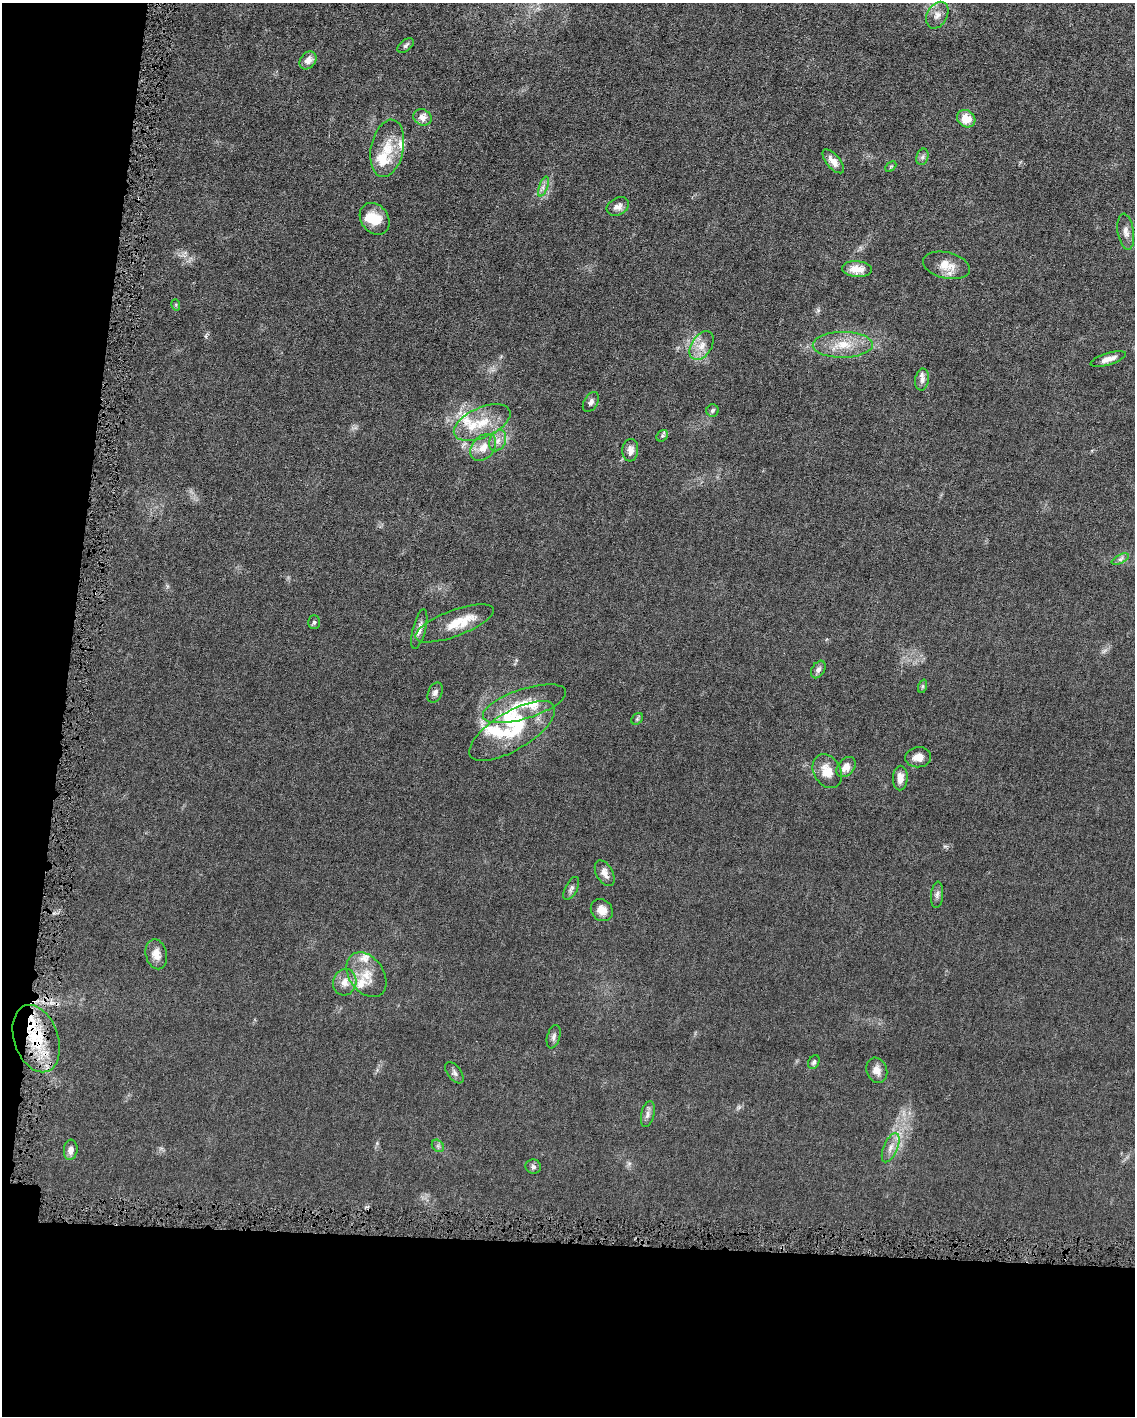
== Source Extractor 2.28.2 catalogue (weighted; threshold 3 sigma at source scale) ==
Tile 9 of 4 x 3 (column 1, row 3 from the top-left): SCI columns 2-1134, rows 107-1520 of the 4532 x 4563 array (HDU 1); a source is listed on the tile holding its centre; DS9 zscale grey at full resolution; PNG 1137 x 1418 px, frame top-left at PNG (2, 3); each listed source drawn as its Kron ellipse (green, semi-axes under 4 px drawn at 4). Shown black and unused: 18% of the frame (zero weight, under 4 of 8 exposures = <1% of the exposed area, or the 3 px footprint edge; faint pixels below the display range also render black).
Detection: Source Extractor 2.28.2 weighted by HDU 2 'WHT'; one run over the whole footprint, this tile lists its part. Background 0.0155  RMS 0.0022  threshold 0.00912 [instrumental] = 3 sigma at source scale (4.09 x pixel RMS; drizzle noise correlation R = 1.36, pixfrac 0.8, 0.05/0.05 arcsec/px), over >= 5 px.
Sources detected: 72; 1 too faint to see at this stretch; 2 inside a brighter object's white glare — neither listed nor drawn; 11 inside a brighter listed object's ellipse — not listed separately; the other 58 listed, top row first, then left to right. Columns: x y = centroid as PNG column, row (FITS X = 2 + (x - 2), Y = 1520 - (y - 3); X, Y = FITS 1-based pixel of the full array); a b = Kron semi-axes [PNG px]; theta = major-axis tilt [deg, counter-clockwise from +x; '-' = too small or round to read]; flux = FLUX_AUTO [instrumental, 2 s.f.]
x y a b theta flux
937 15 14 10 62 1.5
406 46 9 5 38 0.5
308 60 10 7 53 1.4
423 117 9 7 -24 1.4
966 119 10 8 -36 3.2
387 148 29 16 78 5.3
922 157 8 6 73 0.55
833 161 14 6 -50 1.6
891 167 6 4 44 0.27
543 186 10 3 69 0.58
618 207 12 8 27 1.2
375 219 17 13 -53 3.8
1126 232 18 8 -82 1.4
946 265 24 13 -13 3.1
857 269 15 8 -4 3
176 305 6 3 -73 0.23
702 345 16 10 58 2.3
843 345 30 13 1 5
1108 359 18 6 17 1.5
922 380 11 7 81 0.9
591 402 11 7 59 0.77
712 411 6 6 - 0.44
482 422 30 15 24 5.8
662 436 6 5 - 0.42
498 441 11 8 63 1.3
483 447 15 11 50 2.5
630 450 11 8 85 1.4
1120 559 9 4 26 0.57
314 622 7 6 - 0.39
454 623 41 13 20 4.8
419 629 20 6 76 1.3
818 669 9 6 59 0.75
923 686 7 4 71 0.33
435 692 10 7 64 0.73
525 704 43 15 18 6
637 719 6 5 - 0.32
512 731 49 19 31 11
918 757 13 10 6 1.7
846 767 11 8 50 1.8
827 771 18 13 -60 3.3
900 778 12 7 88 1.7
605 873 14 8 -60 1.5
571 888 12 6 62 0.7
937 895 13 6 85 0.75
602 910 12 10 -47 2
156 954 15 10 -77 2
366 975 24 17 -54 4.2
345 982 13 11 76 2
554 1037 12 6 73 0.71
36 1039 35 22 -71 11
814 1062 7 5 62 0.44
877 1070 13 10 -70 1.5
454 1073 12 6 -52 0.67
648 1114 13 6 77 0.88
438 1146 7 5 -45 0.42
891 1148 15 7 67 1.5
71 1150 10 7 84 1.2
533 1167 8 7 - 0.65
Overlapping masked pixels (flux is a lower limit): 1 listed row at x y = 36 1039